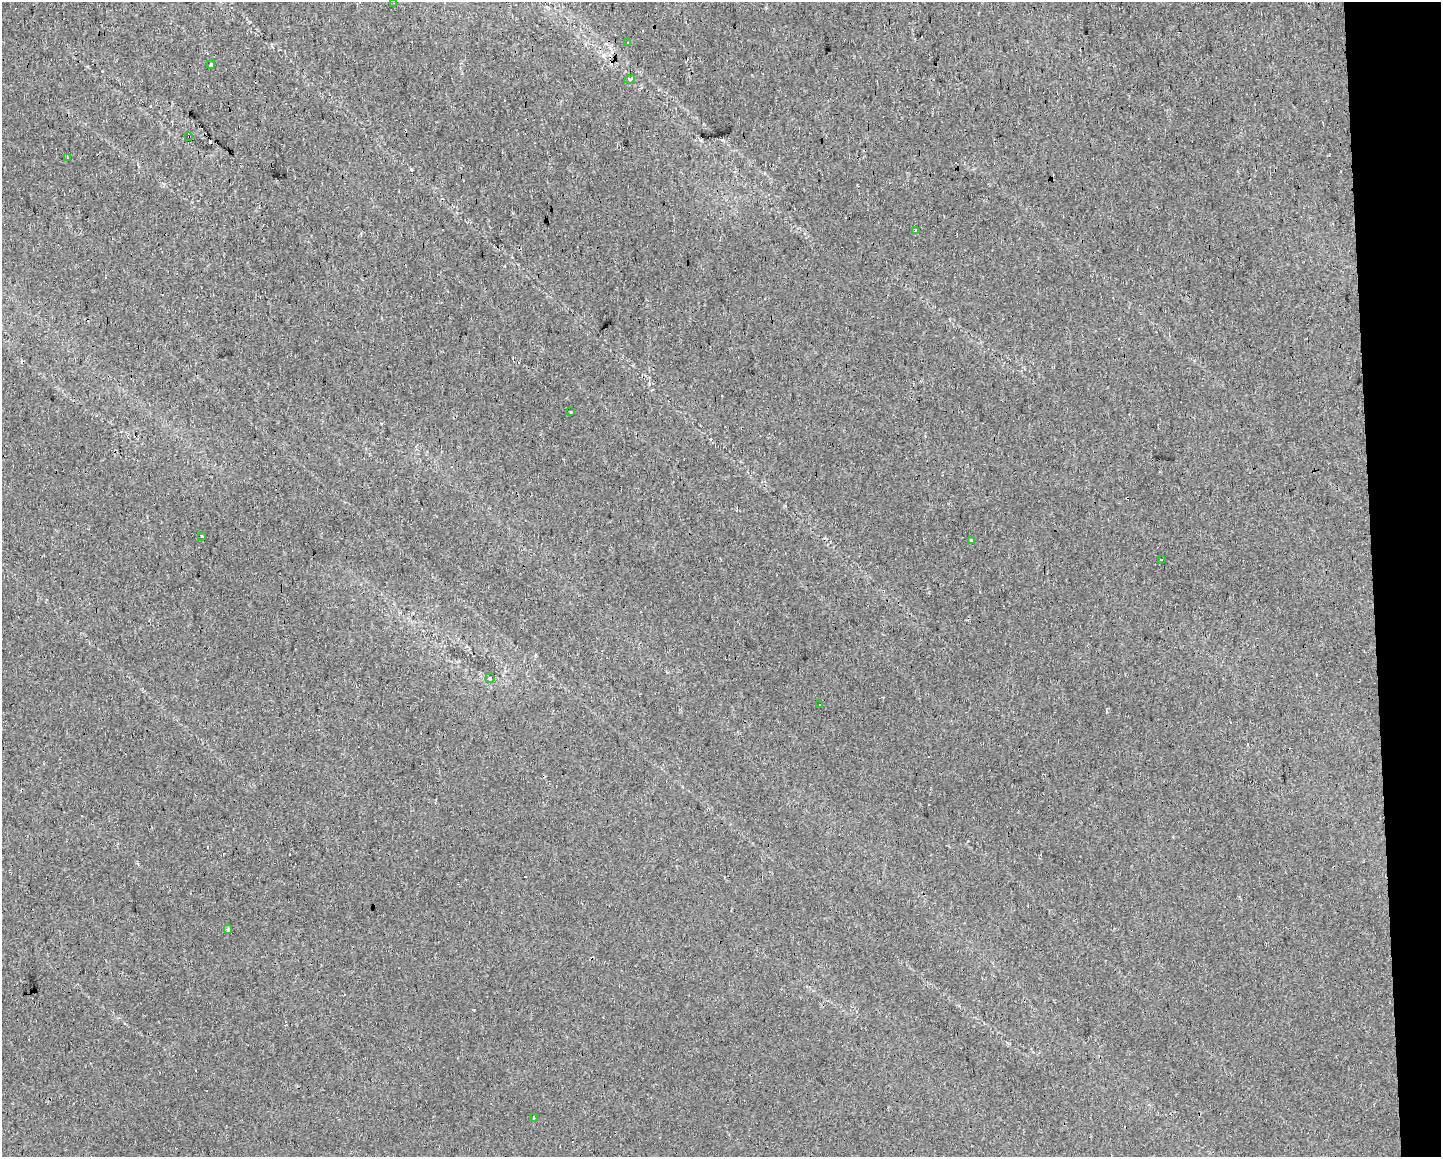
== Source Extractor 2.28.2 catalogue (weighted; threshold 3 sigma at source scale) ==
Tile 9 of 3 x 4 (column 3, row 3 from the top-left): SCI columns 2888-4326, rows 1157-2311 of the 4377 x 4622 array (HDU 1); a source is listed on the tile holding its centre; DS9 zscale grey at full resolution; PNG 1443 x 1159 px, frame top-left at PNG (2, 2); each listed source drawn as its Kron ellipse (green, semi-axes under 4 px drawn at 4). Shown black and unused: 5% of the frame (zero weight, under 2 of 3 exposures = <1% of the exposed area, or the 3 px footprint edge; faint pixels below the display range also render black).
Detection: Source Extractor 2.28.2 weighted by HDU 2 'WHT'; one run over the whole footprint, this tile lists its part. Background 0.0146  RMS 0.0062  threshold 0.0277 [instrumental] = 3 sigma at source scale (4.5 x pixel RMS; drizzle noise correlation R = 1.50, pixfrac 1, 0.0396/0.0396 arcsec/px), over >= 5 px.
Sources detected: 29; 14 cosmic-ray / hot-pixel residue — neither listed nor drawn; the other 15 listed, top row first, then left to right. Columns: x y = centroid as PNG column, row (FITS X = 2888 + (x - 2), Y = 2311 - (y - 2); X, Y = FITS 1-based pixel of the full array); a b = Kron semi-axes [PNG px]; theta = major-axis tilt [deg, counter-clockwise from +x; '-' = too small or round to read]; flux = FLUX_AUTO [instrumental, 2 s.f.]
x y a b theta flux
394 3 3 2 - 0.69
628 42 3 3 - 1.7
211 64 4 3 - 2.6
630 79 5 3 - 0.64
189 136 3 2 - 0.47
67 158 3 2 - 1.1
915 231 3 3 - 2.6
570 412 3 3 - 3.1
202 537 3 3 - 2.9
972 540 3 2 - 0.91
1162 559 3 3 - 2.7
490 678 5 4 - 0.75
820 704 2 2 - 0.71
228 929 4 3 - 1.1
534 1118 4 3 - 0.72
Overlapping masked pixels (flux is a lower limit): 1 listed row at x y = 189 136
Isophote crosses this tile's border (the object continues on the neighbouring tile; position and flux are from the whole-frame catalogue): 1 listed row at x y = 394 3
Unlisted compact peaks at least as high as the median listed source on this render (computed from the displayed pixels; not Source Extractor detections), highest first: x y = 474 1010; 785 506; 649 384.